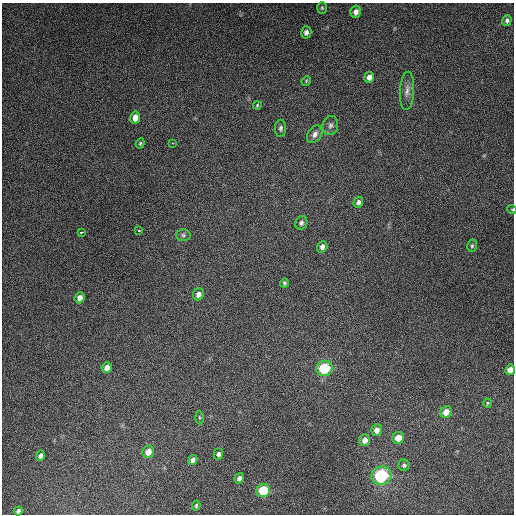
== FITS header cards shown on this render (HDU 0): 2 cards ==
NAXIS1  =                  512
NAXIS2  =                  512

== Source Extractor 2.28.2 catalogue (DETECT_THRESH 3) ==
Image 512 x 512 px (HDU 0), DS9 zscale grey, 1 PNG px = 1 image px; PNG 516 x 516 px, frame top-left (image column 1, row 512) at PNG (2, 3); each listed source drawn as its Kron ellipse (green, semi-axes under 4 px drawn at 4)
Background 4810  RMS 300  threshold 911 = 3 sigma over >= 5 px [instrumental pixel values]
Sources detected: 44; all 44 listed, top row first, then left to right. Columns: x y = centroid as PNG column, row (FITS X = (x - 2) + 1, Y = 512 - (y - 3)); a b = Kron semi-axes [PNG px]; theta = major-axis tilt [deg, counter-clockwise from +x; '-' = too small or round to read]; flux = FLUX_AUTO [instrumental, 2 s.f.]
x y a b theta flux
322 8 6 5 - 2.9e+04
356 12 6 5 - 1.0e+05
507 21 5 4 - 4.8e+04
306 32 6 5 - 8.3e+04
369 77 5 5 - 1.2e+05
306 81 5 4 - 2.2e+04
407 91 19 7 87 1.3e+05
257 105 4 3 - 2.1e+04
135 118 6 5 - 1.6e+05
330 125 9 7 75 7.8e+04
281 128 8 5 88 5.2e+04
315 134 10 6 55 9.3e+04
140 143 5 4 - 2.7e+04
172 143 3 3 - 1.6e+04
358 202 5 4 - 5.4e+04
512 209 5 3 - 1.7e+04
301 223 7 6 - 5.7e+04
138 231 3 3 - 5.0e+04
81 232 3 2 - 2.3e+04
183 235 7 6 - 4.7e+04
472 246 6 5 - 3.6e+04
322 247 6 5 - 7.8e+04
284 283 4 4 - 3.2e+04
198 294 6 5 - 9.2e+04
80 298 5 5 - 1.1e+05
107 367 5 5 - 1.5e+05
324 368 8 7 - 1.1e+06
510 370 5 5 - 1.6e+05
488 403 5 4 - 2.2e+04
446 412 6 5 - 1.9e+05
199 417 7 3 -89 2.7e+04
377 430 6 5 - 1.3e+05
398 438 6 5 - 2.3e+05
365 440 6 5 - 1.2e+05
148 452 6 6 - 1.9e+05
218 454 6 4 89 5.2e+04
40 456 5 4 - 6.7e+04
193 460 5 4 - 7.1e+04
404 465 6 5 - 4.6e+04
381 476 10 9 - 1.6e+06
239 478 5 4 - 6.1e+04
263 490 7 6 - 6.9e+05
196 506 5 3 - 2.8e+04
18 511 4 3 - 4.0e+04
At the frame edge (FLAGS 8, measured only in part): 2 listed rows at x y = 512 209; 510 370